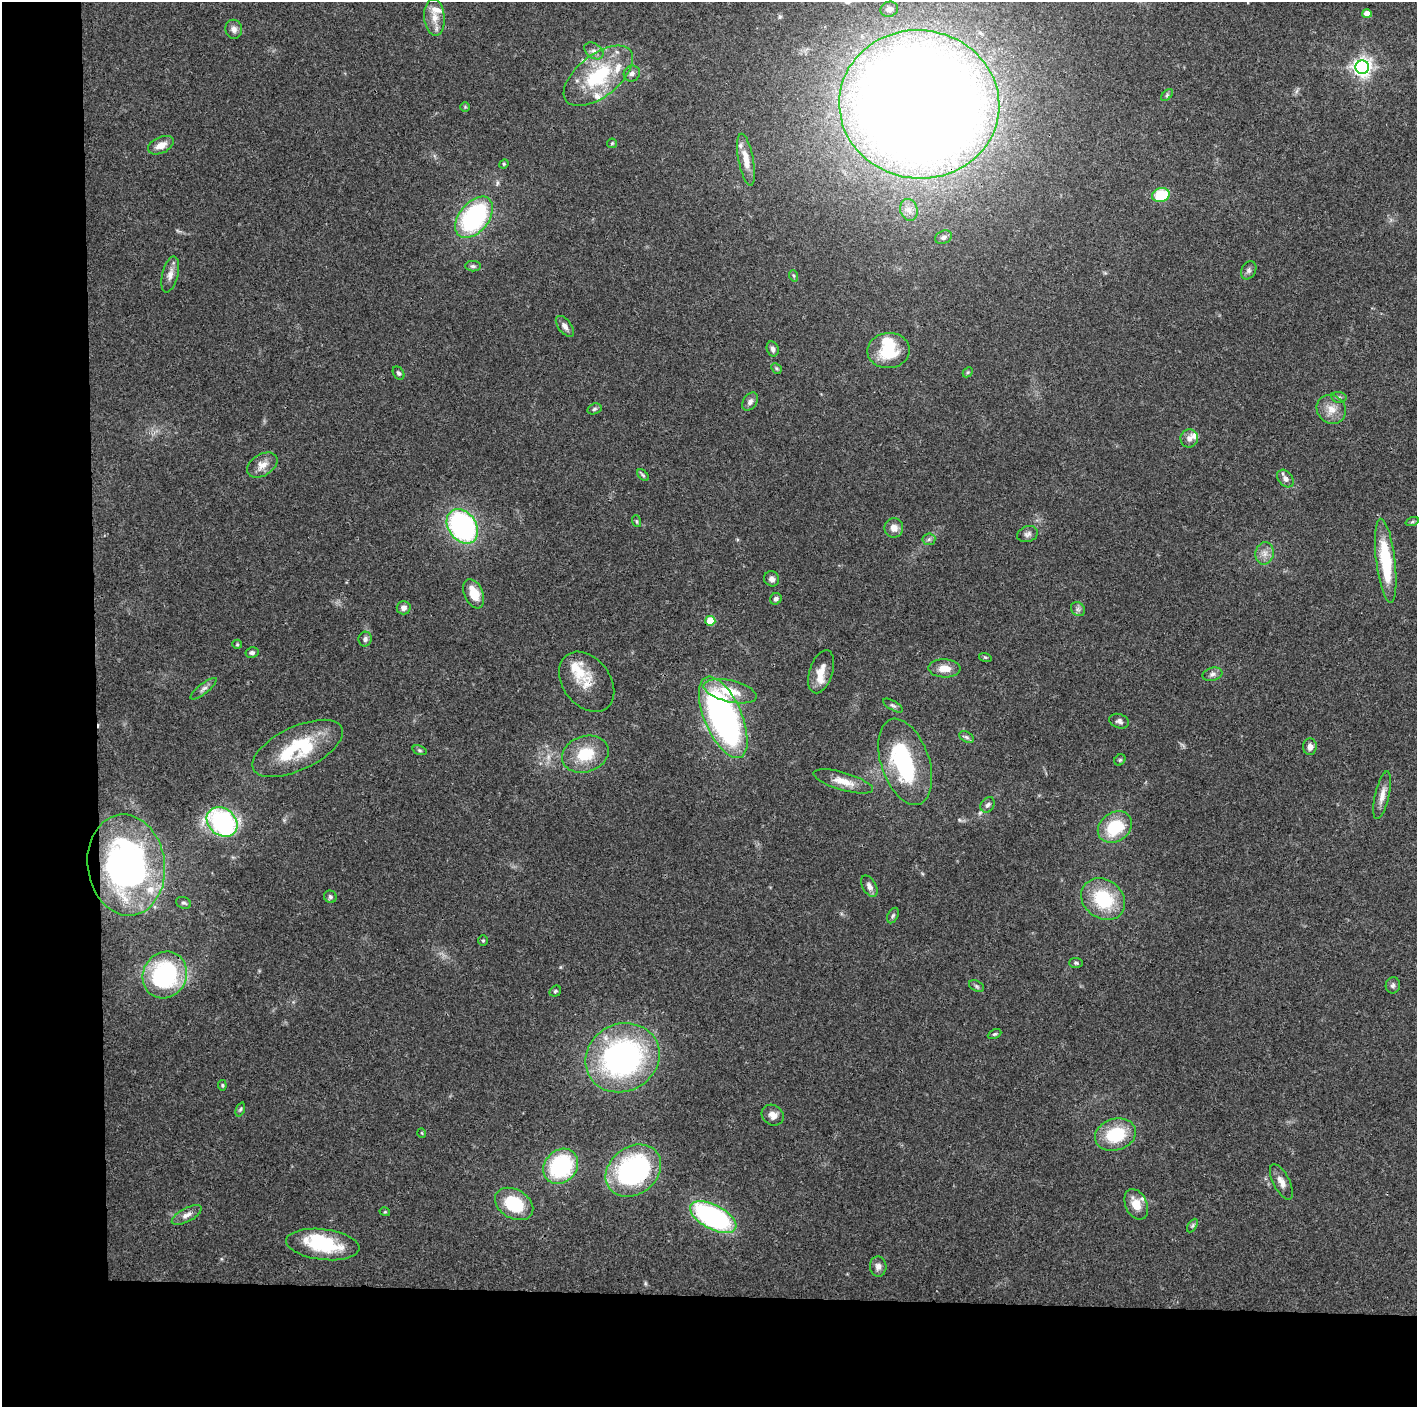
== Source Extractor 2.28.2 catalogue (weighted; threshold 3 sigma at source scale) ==
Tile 7 of 3 x 3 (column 1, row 3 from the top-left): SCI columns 1-1415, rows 7-1411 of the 4245 x 4224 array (HDU 1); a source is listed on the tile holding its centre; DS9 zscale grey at full resolution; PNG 1419 x 1409 px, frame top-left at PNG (2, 2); each listed source drawn as its Kron ellipse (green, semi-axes under 4 px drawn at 4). Shown black and unused: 14% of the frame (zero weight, under 3 of 4 exposures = <1% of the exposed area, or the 3 px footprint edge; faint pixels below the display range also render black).
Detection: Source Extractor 2.28.2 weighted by HDU 2 'WHT'; one run over the whole footprint, this tile lists its part. Background 0.074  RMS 0.006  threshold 0.0269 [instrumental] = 3 sigma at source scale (4.5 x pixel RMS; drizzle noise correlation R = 1.50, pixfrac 1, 0.05/0.05 arcsec/px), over >= 5 px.
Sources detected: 118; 3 inside a brighter object's white glare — neither listed nor drawn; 9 inside a brighter listed object's ellipse — not listed separately; the other 106 listed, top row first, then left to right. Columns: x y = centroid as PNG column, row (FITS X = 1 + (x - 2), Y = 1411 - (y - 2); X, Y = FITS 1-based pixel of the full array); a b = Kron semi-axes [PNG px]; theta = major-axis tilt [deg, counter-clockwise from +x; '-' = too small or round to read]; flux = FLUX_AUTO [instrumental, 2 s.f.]
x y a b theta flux
889 9 9 7 18 3
1367 14 5 4 - 8.5
434 17 18 10 -85 7.6
234 29 9 8 - 2.6
594 51 10 7 -35 2.7
1362 67 7 7 - 310
632 73 8 7 - 2.4
598 76 41 21 39 45
1167 95 7 4 46 1
919 104 80 74 -6 1700
465 107 4 4 - 0.65
612 143 5 4 - 0.67
161 145 14 8 25 5.7
746 160 26 7 -79 8.7
504 164 5 4 - 0.74
1161 195 9 7 17 23
909 210 11 8 -73 4
474 217 24 14 51 92
944 237 9 6 23 2.1
473 266 8 5 -1 1.3
1249 270 9 7 59 1.9
170 274 18 7 76 4.3
794 276 6 3 -71 0.83
565 326 12 6 -52 2.9
773 349 7 6 - 2.2
889 351 21 17 3 21
776 368 6 4 -46 1
968 372 5 4 - 0.84
398 373 7 5 -56 1.3
1339 397 8 5 -7 1.4
750 402 10 6 56 2.6
594 409 7 5 18 1.3
1331 409 15 14 - 7.5
1189 438 9 8 - 3.2
262 465 16 10 32 6
643 475 7 4 -45 0.94
1285 479 10 7 -50 3
636 521 6 4 -71 0.79
1412 522 7 4 19 1.1
462 526 19 14 -55 130
894 528 9 9 - 4.8
1028 534 11 7 16 2.3
929 539 6 6 - 1.5
1264 553 11 9 77 4.2
1386 561 42 9 -83 37
772 579 8 7 - 2.4
474 594 15 9 -66 11
776 599 6 5 - 1.8
404 608 7 6 - 3.1
1078 609 8 6 -45 1.8
710 621 5 5 - 16
365 639 7 6 - 1.9
237 644 5 4 - 0.73
252 653 6 5 - 1.6
985 657 6 4 -18 0.85
944 668 16 9 -2 7.6
821 672 22 11 72 8.2
1212 674 10 6 16 2.3
587 682 33 23 -52 15
204 689 16 5 38 2.3
730 691 27 11 -13 15
893 705 11 4 -31 1.4
723 717 43 18 -67 190
1119 721 10 7 -19 2.1
966 737 8 5 -27 1.4
1310 747 8 7 - 3.2
298 748 49 21 25 43
420 750 7 4 -19 1
585 754 24 18 18 20
1120 760 6 5 - 0.9
905 762 45 24 -71 62
843 781 31 9 -16 9.4
1382 795 24 7 77 5.4
988 805 8 6 56 1.9
222 822 17 13 -39 100
1115 827 18 14 35 28
126 865 51 38 -83 220
869 886 11 6 -60 3.1
330 897 6 6 - 1.3
1103 899 23 19 -37 34
184 903 8 5 -19 1.3
893 916 8 5 63 1.3
483 940 5 4 - 0.76
1076 963 7 5 -3 1.1
165 975 24 21 61 75
1393 985 8 7 - 1.9
976 986 8 5 -28 1.3
555 991 6 5 - 1.1
994 1034 7 4 25 1.1
622 1058 38 33 27 150
222 1085 5 4 - 0.79
240 1109 7 4 69 1.1
773 1115 11 10 - 4.6
422 1133 5 3 - 0.48
1115 1135 21 15 17 28
561 1166 19 16 46 62
633 1171 30 23 38 110
1281 1182 19 8 -62 4.9
514 1204 20 14 -31 30
1136 1204 16 10 -65 9
385 1212 5 3 - 0.58
187 1215 16 7 27 3.8
713 1217 25 12 -28 130
1192 1226 7 4 59 1
323 1244 37 15 -7 33
878 1266 10 8 -86 2.9